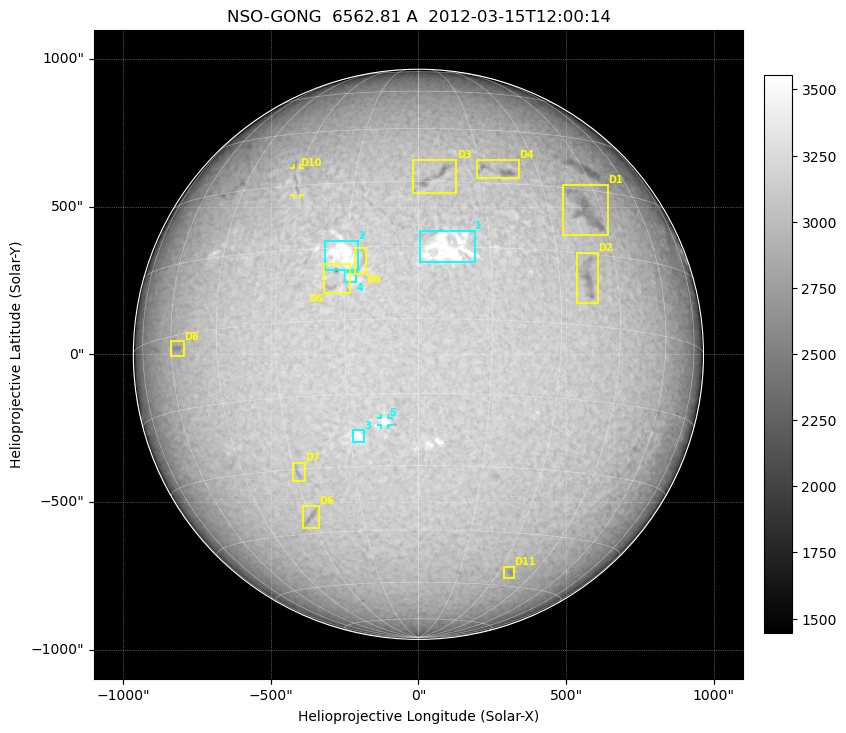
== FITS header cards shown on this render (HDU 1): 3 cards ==
TELESCOP= 'NSO-GONG'           / NSO/GONG Network
WAVELNTH=             6562.808 / [A] exact wavelength of obs
DATE-OBS= '2012-03-15T12:00:14' / Observation start date and time (UTC)

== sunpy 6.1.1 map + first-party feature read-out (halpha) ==
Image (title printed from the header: NSO-GONG  6562.81 A  2012-03-15T12:00:14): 2048 x 2048 px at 1.07 arcsec/px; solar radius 965 arcsec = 900 px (full disc in frame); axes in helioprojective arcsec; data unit not stated in the header (colour bar unlabelled)
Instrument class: HALPHA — H-alpha (6563 A) chromospheric image
Bright regions (plage): reference = the median radial profile (limb darkening/brightening removed); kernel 17 px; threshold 5 sigma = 192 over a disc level ~3050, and >= 1.075x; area >= 63 px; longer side >= 22 px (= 24 arcsec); searched inside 0.97 R_sun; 5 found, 5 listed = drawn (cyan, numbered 1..; 1 of them under ~29 arcsec drawn as corner ticks so the feature stays visible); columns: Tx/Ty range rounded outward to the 5 arcsec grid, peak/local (2 s.f.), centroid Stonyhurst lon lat
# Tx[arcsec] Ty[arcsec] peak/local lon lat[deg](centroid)
1 5..195 310..420 1.2 +6 +15
2 -320..-205 285..385 1.2 -16 +13
3 -225..-185 -300..-255 1.1 -13 -24
4 -250..-210 240..280 1.1 -14 +9
5 -130..-100 -240..-215 1.1 -7 -21
Dark features (filaments and sunspots): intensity divided by the median radial (limb-darkening) profile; local-median window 148 px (8% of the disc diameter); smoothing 5 px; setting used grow <= 0.95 with closing radius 7 px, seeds <= 0.88 or >= 162 px of the 54-px (= 58 arcsec) line detector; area >= 63 px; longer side >= 22 px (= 24 arcsec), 11 px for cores <= 0.7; searched inside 0.97 R_sun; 11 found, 11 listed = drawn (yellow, D1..; 1 of them under ~29 arcsec drawn as corner ticks so the feature stays visible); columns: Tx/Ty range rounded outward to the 5 arcsec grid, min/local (2 s.f., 1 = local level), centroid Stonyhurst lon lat
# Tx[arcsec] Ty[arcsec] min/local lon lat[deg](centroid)
D1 485..640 400..575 0.85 +40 +25
D2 535..610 170..345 0.85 +37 +10
D3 -20..130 545..660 0.84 +3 +31
D4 195..340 595..660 0.84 +19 +33
D5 -320..-230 205..305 0.73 -17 +9
D6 -395..-335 -590..-510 0.87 -30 -41
D7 -425..-385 -430..-365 0.9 -29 -31
D8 -840..-790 -10..45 0.88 -57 -3
D9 -220..-175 270..360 0.91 -12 +12
D10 -420..-400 535..630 0.91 -30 +31
D11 285..325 -760..-720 0.9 +34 -56
Off-limb: outside the limb everything is below the colour-scale floor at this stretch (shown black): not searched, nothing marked